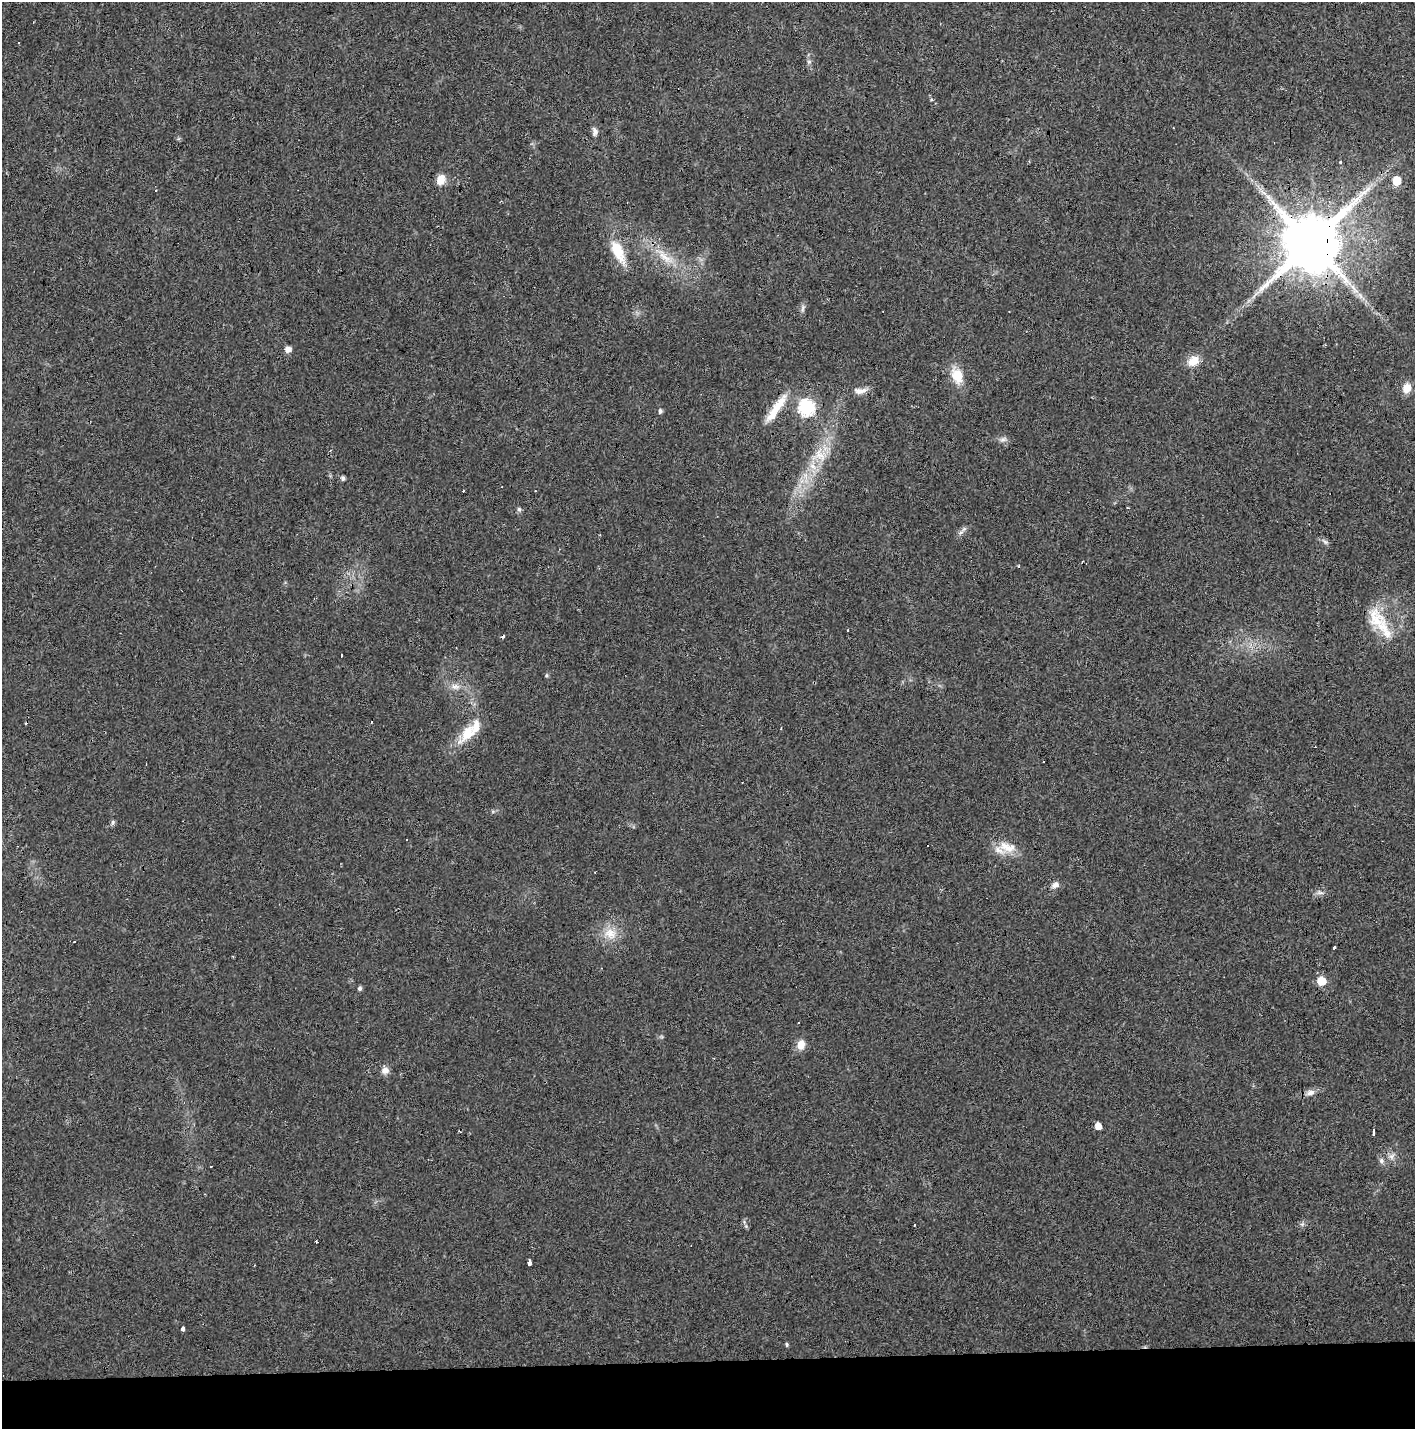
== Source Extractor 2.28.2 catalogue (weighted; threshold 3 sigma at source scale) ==
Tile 8 of 3 x 3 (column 2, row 3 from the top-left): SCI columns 1415-2827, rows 113-1539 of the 4247 x 4503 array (HDU 1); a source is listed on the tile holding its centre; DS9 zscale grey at full resolution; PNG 1417 x 1431 px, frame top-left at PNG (2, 2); no overlay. Shown black and unused: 5% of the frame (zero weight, under 3 of 4 exposures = <1% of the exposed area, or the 3 px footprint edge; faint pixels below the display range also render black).
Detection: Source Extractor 2.28.2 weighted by HDU 2 'WHT'; one run over the whole footprint, this tile lists its part. Background 0.0206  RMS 0.0029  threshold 0.0133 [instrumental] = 3 sigma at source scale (4.5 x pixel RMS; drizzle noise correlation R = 1.50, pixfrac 1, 0.0396/0.0396 arcsec/px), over >= 5 px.
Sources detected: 74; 17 cosmic-ray / hot-pixel residue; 1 long thin detection or spike segment (spike, bleed or trail) — not listed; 5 inside a brighter listed object's ellipse — not listed separately; the other 51 listed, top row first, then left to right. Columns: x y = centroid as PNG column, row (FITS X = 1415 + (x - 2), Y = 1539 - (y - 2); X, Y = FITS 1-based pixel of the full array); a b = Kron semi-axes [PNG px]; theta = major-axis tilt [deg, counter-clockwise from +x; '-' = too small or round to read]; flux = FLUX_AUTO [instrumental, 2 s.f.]
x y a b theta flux
809 62 6 5 - 0.56
595 132 11 7 -83 1.2
1341 162 3 3 - 1
441 180 13 10 67 3.2
1397 181 6 5 - 8.9
1263 193 12 4 -36 1.2
1311 243 16 14 59 2800
618 251 32 12 -64 8.2
665 258 29 10 -38 6.4
803 308 12 4 83 0.85
288 349 5 5 - 2.4
1193 361 17 13 34 3.7
957 376 16 12 -69 6.4
1407 388 11 9 73 3.1
860 391 20 8 4 2.1
778 405 44 10 52 6.6
806 408 7 7 - 68
660 411 5 5 - 0.76
1003 439 11 6 18 1.1
820 454 22 20 7 7.2
343 478 5 4 - 0.85
519 509 7 6 - 0.6
964 529 8 6 45 0.89
1325 542 10 5 -33 0.83
1019 566 4 2 - 0.3
1376 619 34 22 -65 10
341 655 3 3 - 1
546 675 6 4 63 0.4
455 687 13 8 -8 2.2
468 733 34 15 50 8.1
113 822 7 5 77 0.63
407 839 3 3 - 0.35
1005 846 17 11 -32 3.9
1055 885 10 7 34 1.5
610 933 19 15 -36 5.3
1335 947 4 3 - 1.1
233 956 3 2 - 0.29
1322 981 6 6 - 8.8
360 988 5 5 - 0.8
801 1045 11 9 82 3
385 1071 11 9 15 1.6
1309 1093 10 8 27 1.5
1098 1126 5 5 - 3.3
1374 1132 7 2 89 0.53
1391 1156 9 7 52 1.3
1381 1161 8 6 -79 0.95
1302 1224 5 5 - 0.6
316 1241 3 2 - 0.48
529 1262 4 3 - 4.4
182 1328 4 3 - 1.6
787 1344 7 3 -89 0.4
Overlapping masked pixels (flux is a lower limit): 1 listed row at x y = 1311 243